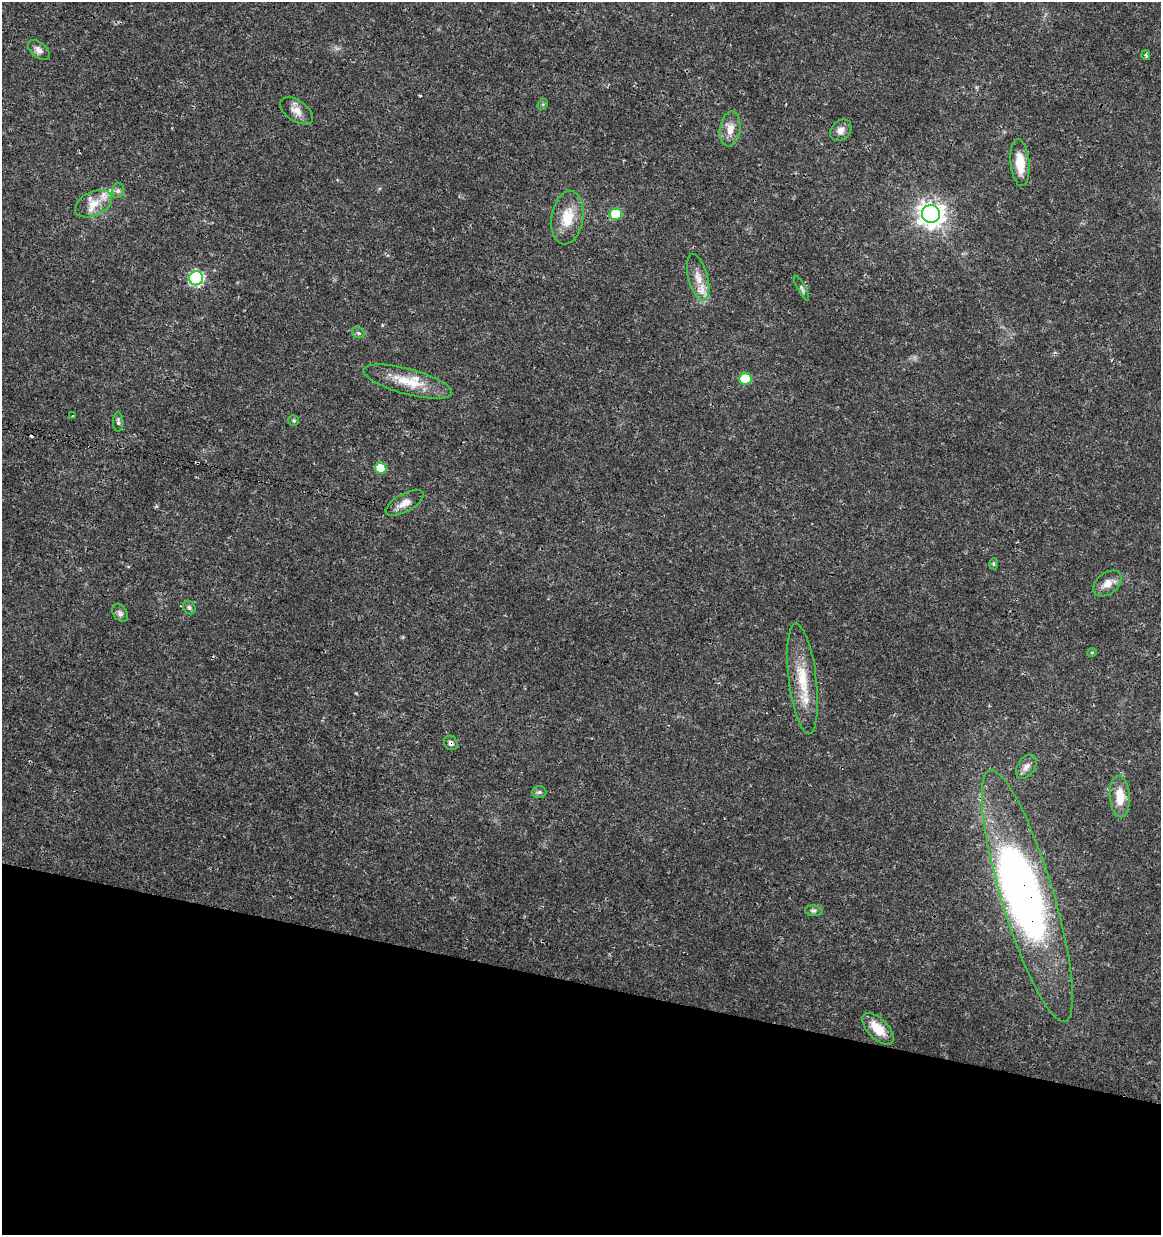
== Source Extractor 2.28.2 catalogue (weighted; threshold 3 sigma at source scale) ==
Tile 15 of 4 x 4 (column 3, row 4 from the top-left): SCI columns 2545-3703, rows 12-1244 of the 5148 x 4947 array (HDU 1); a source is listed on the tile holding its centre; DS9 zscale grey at full resolution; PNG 1163 x 1237 px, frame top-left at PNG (2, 2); each listed source drawn as its Kron ellipse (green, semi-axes under 4 px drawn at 4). Shown black and unused: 20% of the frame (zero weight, under 3 of 4 exposures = <1% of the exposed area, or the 3 px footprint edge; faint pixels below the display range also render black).
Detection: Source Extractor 2.28.2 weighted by HDU 2 'WHT'; one run over the whole footprint, this tile lists its part. Background 0.0192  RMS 0.0018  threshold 0.00796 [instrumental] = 3 sigma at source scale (4.5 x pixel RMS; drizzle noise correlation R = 1.50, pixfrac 1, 0.0396/0.0396 arcsec/px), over >= 5 px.
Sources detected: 41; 1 inside a brighter object's white glare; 2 cosmic-ray / hot-pixel residue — neither listed nor drawn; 2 inside a brighter listed object's ellipse — not listed separately; the other 36 listed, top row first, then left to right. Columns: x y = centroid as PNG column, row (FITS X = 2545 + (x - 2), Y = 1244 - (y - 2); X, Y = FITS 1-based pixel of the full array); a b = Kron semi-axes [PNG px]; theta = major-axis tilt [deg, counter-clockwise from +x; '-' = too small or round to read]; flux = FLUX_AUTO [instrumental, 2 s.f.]
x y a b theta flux
39 50 13 7 -39 0.88
1146 55 5 3 - 0.28
543 104 6 4 45 0.23
297 111 18 10 -35 1.6
730 129 17 10 83 1.9
841 130 12 9 45 1.1
1020 163 23 9 -85 3.7
118 191 7 6 - 0.49
93 204 20 12 26 2.7
616 214 6 6 - 6
931 214 9 9 - 160
567 218 27 16 81 4.3
196 278 7 7 - 29
698 278 24 10 -75 2.5
802 288 14 4 -61 0.46
358 333 6 5 - 0.38
745 379 6 6 - 4.8
408 382 46 12 -15 5.1
73 416 3 3 - 0.51
294 420 5 5 - 0.31
118 422 10 5 -89 0.45
381 468 6 5 - 4.4
405 503 21 9 29 1.8
993 564 6 4 -89 0.23
1107 583 16 10 37 1.7
189 607 7 6 - 0.42
120 613 10 6 -54 0.57
1092 652 5 3 - 0.17
802 679 55 14 -83 6.5
451 743 7 6 - 0.54
1026 767 13 8 57 1.1
539 792 7 6 - 0.41
1120 797 21 10 -85 3.3
1027 896 131 26 -73 71
814 911 9 5 -5 0.44
878 1029 20 10 -45 3.4
Overlapping masked pixels (flux is a lower limit): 2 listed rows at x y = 451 743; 1027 896